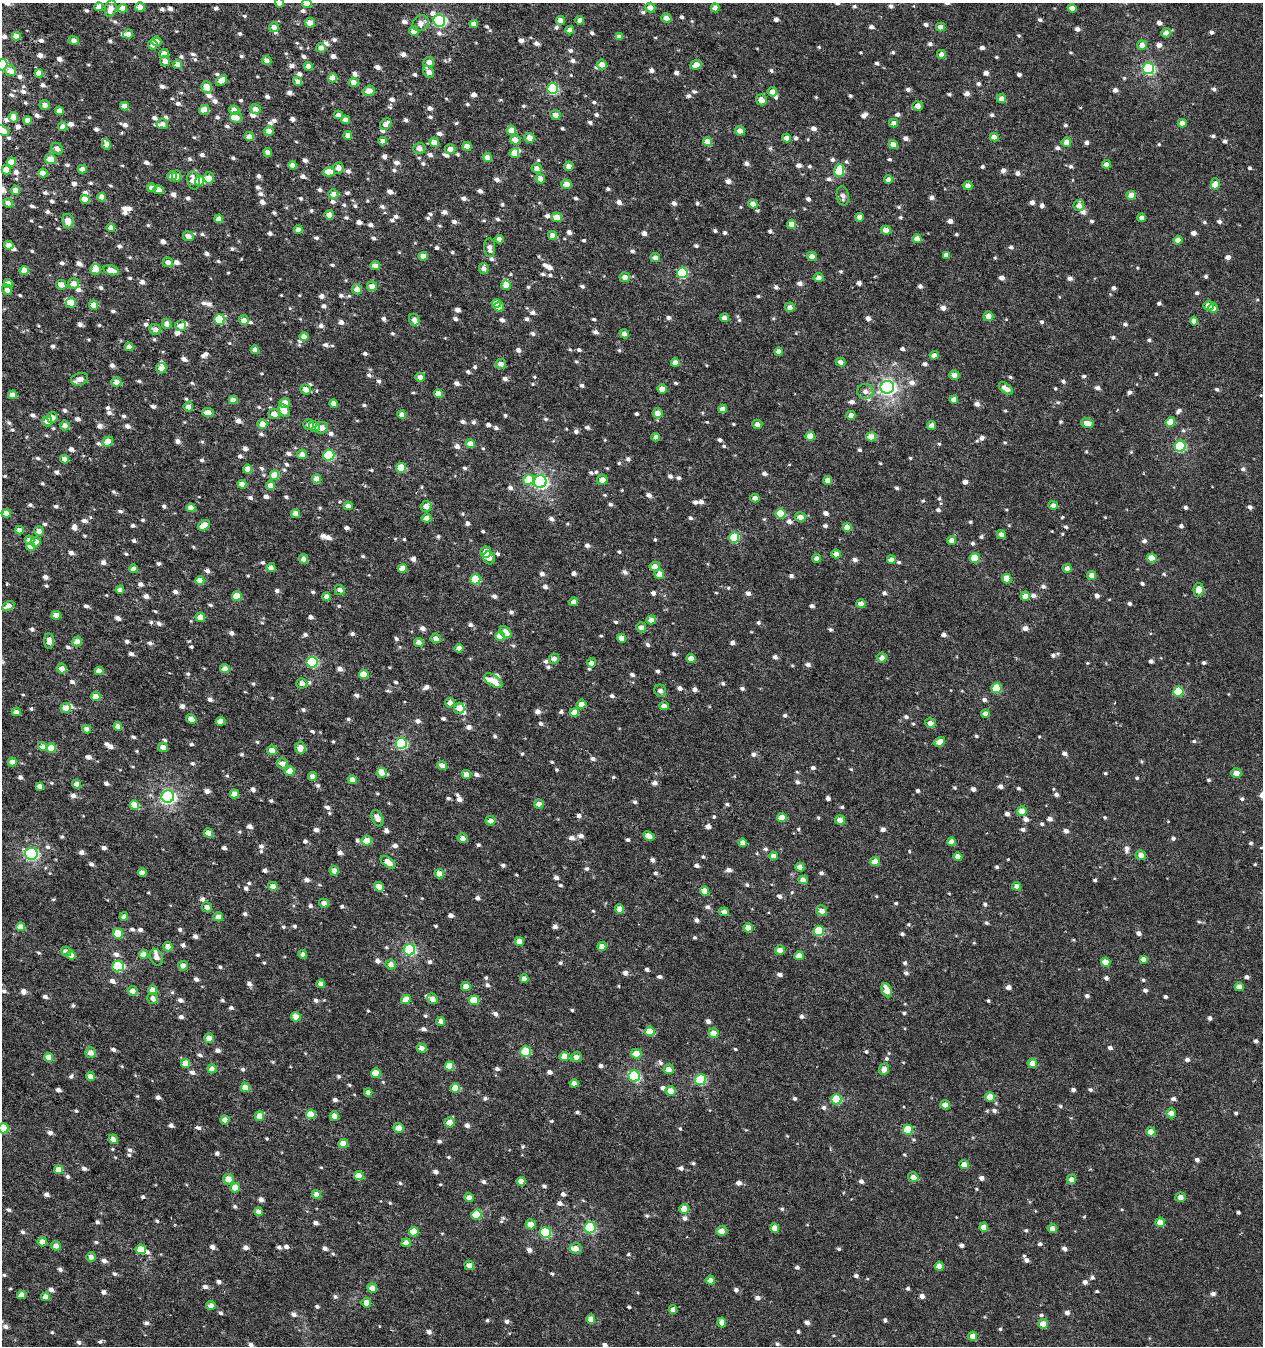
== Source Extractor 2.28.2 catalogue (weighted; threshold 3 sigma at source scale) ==
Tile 11 of 4 x 4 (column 3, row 3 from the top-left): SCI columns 2814-4074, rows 1403-2746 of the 5616 x 5441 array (HDU 1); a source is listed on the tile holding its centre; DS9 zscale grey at full resolution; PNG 1265 x 1348 px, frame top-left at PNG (2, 3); each listed source drawn as its Kron ellipse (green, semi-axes under 4 px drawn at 4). Nothing masked; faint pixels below the display range render black.
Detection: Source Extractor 2.28.2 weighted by HDU 2 'WHT'; one run over the whole footprint, this tile lists its part. Background 3.16e-04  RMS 0.0012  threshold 0.00471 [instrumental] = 3 sigma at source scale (4.09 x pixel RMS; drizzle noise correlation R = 1.36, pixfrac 0.8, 0.0396/0.0396 arcsec/px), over >= 5 px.
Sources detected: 1484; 1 inside a brighter object's white glare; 1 cosmic-ray / hot-pixel residue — neither listed nor drawn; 20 inside a brighter listed object's ellipse — not listed separately; of the other 1462, all 500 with FLUX_AUTO >= 0.543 (the completeness limit of this list) listed and drawn (962 fainter detections not listed), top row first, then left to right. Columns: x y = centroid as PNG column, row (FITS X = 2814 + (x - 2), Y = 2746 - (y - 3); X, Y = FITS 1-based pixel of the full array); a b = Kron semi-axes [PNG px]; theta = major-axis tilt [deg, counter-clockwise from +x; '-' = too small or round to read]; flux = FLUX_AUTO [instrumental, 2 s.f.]
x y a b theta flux
280 3 4 4 - 0.54
307 3 5 4 - 0.68
99 7 4 4 - 1.1
140 7 5 4 - 0.75
122 8 4 4 - 1.1
650 8 5 5 - 0.73
715 8 4 4 - 0.65
1072 8 4 4 - 0.76
111 9 8 5 74 0.97
666 18 5 4 - 0.55
560 20 5 4 - 0.6
580 20 4 4 - 0.61
439 21 6 6 - 14
310 23 5 4 - 1
421 23 9 7 38 0.69
473 24 4 4 - 0.61
274 27 5 5 - 0.6
941 27 4 4 - 0.72
570 30 4 4 - 0.65
414 31 5 4 - 1
1166 33 5 4 - 0.73
128 34 5 4 - 0.64
16 36 4 4 - 0.89
619 37 4 4 - 0.55
74 40 5 4 - 0.57
156 41 5 4 - 0.83
153 45 5 4 - 0.65
1142 45 5 5 - 0.78
321 48 5 5 - 0.63
164 54 5 4 - 0.77
941 54 4 4 - 0.69
266 60 5 4 - 0.56
165 61 5 5 - 0.75
429 62 5 5 - 0.61
177 64 4 4 - 0.72
602 64 5 5 - 0.78
2 65 6 5 - 7.1
696 65 6 4 24 1
308 66 4 4 - 0.61
1148 68 6 5 - 13
11 71 5 5 - 0.86
429 72 6 4 -60 0.79
39 73 4 4 - 1.1
332 78 4 4 - 1.2
221 80 6 4 39 0.93
297 81 4 4 - 0.58
353 82 5 5 - 0.75
207 87 6 5 - 1.2
552 89 5 5 - 8.7
369 91 6 5 - 0.92
772 92 5 4 - 0.74
1001 99 4 4 - 0.59
761 100 5 5 - 0.84
45 105 5 4 - 0.56
124 106 4 4 - 0.84
918 106 5 5 - 0.74
255 109 6 5 - 0.56
204 110 5 4 - 1.5
234 110 5 4 - 0.79
59 111 4 4 - 0.75
338 115 4 4 - 0.58
555 115 5 5 - 0.64
13 117 5 4 - 0.9
236 117 6 5 - 0.77
28 120 4 4 - 0.79
346 120 5 4 - 0.56
894 123 4 4 - 0.61
1182 123 4 4 - 0.66
162 124 6 5 - 0.55
386 124 6 5 - 0.65
63 126 4 4 - 0.9
2 130 7 4 -24 1.4
511 130 4 4 - 1
269 131 5 4 - 0.64
740 131 5 5 - 0.58
348 135 4 4 - 0.66
249 137 5 4 - 0.82
994 137 4 4 - 0.64
530 138 5 5 - 0.98
786 138 4 4 - 0.75
515 140 5 5 - 0.77
383 141 4 4 - 0.59
434 142 5 4 - 1
708 142 4 4 - 1.2
1066 142 5 4 - 0.88
106 144 5 4 - 0.56
893 145 5 4 - 0.79
467 146 4 4 - 1
419 148 6 5 - 0.68
57 149 6 5 - 0.6
450 149 5 5 - 0.67
268 152 4 4 - 0.56
514 153 5 5 - 1.1
487 157 4 4 - 0.69
50 159 5 5 - 1.3
11 162 5 4 - 1.1
1106 164 4 4 - 0.67
292 165 4 4 - 0.57
569 166 5 4 - 0.6
338 168 6 5 - 0.63
537 168 5 5 - 0.59
82 169 4 4 - 0.64
6 170 4 4 - 1.2
839 170 6 5 - 3.5
329 172 6 4 -1 1.4
43 173 4 4 - 0.79
172 176 5 4 - 0.7
176 176 6 4 82 0.86
209 178 6 5 - 0.74
540 179 5 4 - 0.66
888 179 4 4 - 0.6
193 181 9 6 -77 1.2
199 181 5 4 - 1.8
566 184 5 5 - 1.1
1215 184 5 4 - 0.8
968 186 4 4 - 0.72
152 188 5 4 - 0.8
15 190 5 4 - 0.94
159 190 5 4 - 0.8
333 194 5 5 - 0.64
1131 195 4 4 - 1.3
843 196 9 6 -83 0.59
102 197 4 4 - 0.86
85 199 5 4 - 1.1
8 203 5 4 - 0.61
753 204 5 4 - 0.56
1079 205 6 5 - 0.79
329 215 5 4 - 0.71
557 217 5 4 - 1.1
860 217 4 4 - 0.75
1142 218 4 4 - 0.58
219 219 4 4 - 0.74
68 221 7 5 -80 1.1
792 224 4 4 - 1.2
111 228 4 4 - 0.59
298 230 4 4 - 0.67
886 230 5 4 - 0.86
552 235 4 4 - 0.74
188 236 5 5 - 0.72
499 239 4 4 - 0.62
917 239 4 4 - 0.98
1178 240 4 4 - 0.84
9 245 4 4 - 0.79
490 248 9 5 -86 0.65
946 255 4 4 - 0.56
423 256 4 4 - 0.68
812 256 5 4 - 0.69
655 258 5 4 - 0.54
168 262 5 5 - 0.56
375 266 4 4 - 0.63
484 268 5 5 - 0.57
95 269 5 5 - 1.2
111 270 8 5 -14 1.2
24 271 4 4 - 1
682 273 5 5 - 6
625 277 5 5 - 0.67
818 278 5 4 - 0.63
8 283 4 4 - 0.77
74 283 5 5 - 0.8
61 285 5 4 - 0.81
506 285 5 4 - 0.82
372 286 5 5 - 1
357 289 5 5 - 0.78
7 290 5 5 - 0.56
71 303 5 5 - 0.89
496 303 5 4 - 1
93 305 4 4 - 1.4
1209 306 5 5 - 0.91
499 307 5 5 - 0.81
790 307 5 4 - 0.55
1213 308 5 4 - 0.62
988 316 5 4 - 0.85
724 318 4 4 - 0.61
219 319 5 5 - 5.6
244 320 5 4 - 0.7
414 320 6 5 - 0.57
1194 321 4 4 - 0.63
167 324 5 5 - 0.76
180 326 5 5 - 0.62
155 329 6 5 - 0.62
624 334 5 4 - 0.55
304 337 4 4 - 0.69
129 347 4 4 - 0.71
255 350 4 4 - 0.69
779 352 4 4 - 0.77
934 355 4 4 - 0.57
841 362 5 4 - 0.54
675 363 4 4 - 0.85
501 364 5 5 - 0.7
161 368 5 5 - 0.87
954 375 5 4 - 0.69
420 377 5 4 - 0.6
80 379 9 6 17 0.6
116 382 5 4 - 0.82
887 387 7 6 - 34
306 389 5 5 - 0.71
662 389 4 4 - 0.99
1006 389 8 4 -37 0.87
865 391 8 7 - 0.58
438 394 4 4 - 1.1
12 395 4 4 - 0.85
233 400 4 4 - 0.71
954 400 4 4 - 0.69
285 403 5 5 - 1.2
334 404 4 4 - 0.87
188 407 5 4 - 0.63
722 409 4 4 - 0.58
284 411 7 5 -50 1.4
208 413 6 4 -6 0.86
658 413 5 5 - 0.96
274 414 5 5 - 0.78
402 415 4 4 - 0.76
851 415 4 4 - 0.67
52 417 5 5 - 0.65
47 421 5 5 - 0.82
1170 422 5 4 - 1.7
1087 423 6 4 -13 1.1
262 424 5 5 - 0.95
309 424 5 5 - 0.57
757 424 5 4 - 0.56
65 426 5 5 - 0.64
314 426 5 5 - 0.76
932 426 4 4 - 0.75
322 428 6 6 - 0.79
810 436 4 4 - 1.3
656 437 4 4 - 0.66
871 437 5 4 - 1.1
108 441 5 5 - 1.2
470 444 4 4 - 0.8
1180 446 6 5 - 9.4
302 454 5 5 - 0.63
329 455 5 5 - 7
64 459 4 4 - 0.68
401 468 5 5 - 3
248 469 4 4 - 0.92
274 475 5 4 - 2
317 479 4 4 - 0.87
529 480 5 5 - 2.4
602 480 5 5 - 0.86
828 480 4 4 - 0.74
540 482 6 6 - 22
242 484 4 4 - 0.62
271 486 4 4 - 0.88
755 498 4 4 - 0.65
1053 505 4 4 - 0.55
348 506 4 4 - 0.65
426 506 6 5 - 0.61
191 508 4 4 - 0.71
6 513 4 4 - 0.87
781 513 5 5 - 3
295 514 4 4 - 0.84
800 517 5 5 - 0.73
426 518 5 4 - 0.78
204 525 7 4 33 1.3
847 527 4 4 - 0.96
19 530 4 4 - 0.57
39 531 5 5 - 0.68
1001 534 4 4 - 0.57
734 537 5 5 - 5.2
30 540 5 4 - 0.7
952 540 4 4 - 0.83
35 542 5 5 - 1.1
31 547 4 4 - 1.2
486 552 5 5 - 0.94
836 554 5 4 - 0.76
489 558 6 5 - 0.63
817 558 4 4 - 0.63
975 558 5 5 - 2.7
1152 558 5 4 - 1.8
303 559 5 4 - 0.59
891 560 4 4 - 0.59
655 567 5 4 - 1
271 568 4 4 - 0.6
1067 568 4 4 - 0.54
133 569 4 4 - 0.76
402 569 4 4 - 1.2
659 574 5 4 - 1.2
1092 575 4 4 - 0.91
475 579 5 5 - 4.2
1007 579 5 4 - 1.7
200 581 4 4 - 1.1
120 590 4 4 - 0.63
340 590 5 5 - 0.57
1198 590 7 5 81 1.1
237 596 5 4 - 2.2
1025 596 4 4 - 0.82
326 597 4 4 - 0.6
573 602 4 4 - 0.59
861 604 4 4 - 0.71
8 606 7 4 29 0.89
56 615 4 4 - 0.81
200 617 5 4 - 0.83
651 620 4 4 - 0.84
641 627 5 5 - 0.58
506 632 7 4 -43 1.7
500 636 4 4 - 1.1
436 638 5 5 - 0.64
621 638 4 4 - 0.84
49 641 8 5 -86 0.78
77 641 5 5 - 0.86
419 642 5 4 - 0.76
459 648 4 4 - 0.8
691 658 4 4 - 0.92
882 658 5 5 - 0.7
554 659 5 5 - 0.59
312 662 5 5 - 8.1
591 663 4 4 - 0.65
62 669 5 5 - 0.75
225 669 5 4 - 0.71
99 671 4 4 - 0.67
364 674 5 4 - 1.9
493 681 10 5 -31 1.4
302 683 5 5 - 0.55
996 688 5 5 - 3.2
660 691 6 5 - 0.64
1178 692 5 5 - 4
96 697 5 4 - 0.93
450 703 5 5 - 0.66
581 704 5 4 - 0.65
664 706 4 4 - 0.65
66 708 5 5 - 1.1
459 708 6 5 - 0.92
16 712 4 4 - 0.63
574 712 5 4 - 1.5
985 713 4 4 - 0.56
191 719 5 4 - 0.93
220 721 4 4 - 0.74
930 723 5 5 - 0.6
118 726 4 4 - 0.54
87 729 4 4 - 0.6
939 742 6 4 31 0.87
401 743 5 5 - 9.5
43 747 5 4 - 0.63
163 747 5 4 - 0.79
51 748 5 4 - 1.8
300 748 6 5 - 0.96
272 750 5 4 - 0.9
12 762 4 4 - 0.72
282 764 6 5 - 0.64
442 765 5 4 - 0.76
290 771 5 4 - 1.1
382 773 5 5 - 0.66
1236 773 5 4 - 1.1
466 775 5 4 - 0.78
312 777 4 4 - 0.73
352 780 4 4 - 0.71
77 784 4 4 - 0.71
40 786 4 4 - 0.63
234 794 4 4 - 1.2
168 797 6 6 - 24
539 804 5 4 - 0.74
134 805 5 4 - 1.8
1022 811 5 5 - 1.1
377 818 9 5 -66 0.73
782 818 4 4 - 1.7
840 820 5 4 - 0.77
490 821 5 5 - 0.68
208 833 5 4 - 0.78
649 836 6 4 -27 0.91
463 838 5 4 - 0.63
367 841 5 5 - 1.4
951 842 4 4 - 0.62
743 843 4 4 - 0.96
31 854 6 6 - 16
1141 855 5 5 - 0.71
773 856 4 4 - 0.62
958 857 4 4 - 0.94
388 862 8 4 -37 1.2
875 862 5 4 - 1
800 867 4 4 - 0.76
334 871 5 4 - 0.8
142 873 4 4 - 0.72
439 874 5 4 - 1
803 880 4 4 - 0.75
273 886 4 4 - 0.78
1017 886 4 4 - 0.64
379 887 5 4 - 1.2
704 891 4 4 - 1.2
324 903 5 4 - 0.55
207 907 5 5 - 0.57
620 909 4 4 - 1.1
822 911 5 5 - 0.63
724 912 5 4 - 0.63
124 917 4 4 - 0.54
218 917 5 4 - 0.74
21 927 4 4 - 1.2
748 928 4 4 - 1.1
819 931 5 5 - 5.3
118 933 5 5 - 2.3
519 941 4 4 - 0.87
602 946 4 4 - 0.83
168 947 5 4 - 0.85
409 950 6 5 - 13
780 950 5 4 - 0.76
66 951 5 4 - 0.59
144 954 4 4 - 1.1
303 954 4 4 - 0.55
71 955 5 4 - 0.78
799 956 4 4 - 1.1
156 957 9 6 -67 0.6
1143 959 4 4 - 0.55
1106 962 5 4 - 1.3
391 964 5 5 - 0.67
118 966 6 5 - 7.1
183 966 5 5 - 0.68
524 979 4 4 - 0.83
321 984 4 4 - 0.79
466 986 4 4 - 1
1239 987 4 4 - 0.83
153 990 4 4 - 1.1
887 990 7 5 -65 1.5
132 991 5 5 - 0.69
153 998 5 5 - 0.58
406 999 5 4 - 1.5
432 999 5 5 - 0.77
474 1000 5 5 - 2.4
296 1017 5 4 - 0.94
441 1021 4 4 - 0.65
650 1031 5 5 - 2
713 1033 5 5 - 0.94
209 1038 5 4 - 0.87
421 1048 5 4 - 0.7
526 1051 5 5 - 5.1
91 1053 5 5 - 0.78
636 1053 5 5 - 1.1
48 1057 4 4 - 1.1
564 1057 4 4 - 1.3
576 1057 5 5 - 0.63
185 1063 4 4 - 1.2
1032 1063 5 4 - 1.1
449 1066 4 4 - 1.6
212 1069 4 4 - 0.6
669 1069 5 5 - 0.86
884 1069 6 5 - 0.74
376 1073 5 4 - 1.7
90 1076 4 4 - 0.76
634 1076 5 5 - 9.4
700 1080 5 5 - 6
574 1083 4 4 - 0.61
245 1087 5 4 - 1
455 1088 5 4 - 1.7
670 1091 5 5 - 1.2
368 1092 4 4 - 0.54
990 1097 5 4 - 1.5
836 1099 5 5 - 4.9
945 1105 5 4 - 0.75
1171 1113 5 5 - 0.79
311 1114 5 4 - 1.9
259 1116 5 4 - 0.92
334 1116 5 4 - 0.76
225 1120 4 4 - 0.66
449 1122 5 5 - 1.1
3 1128 5 5 - 3.3
399 1128 5 4 - 0.93
908 1129 5 5 - 2.8
1151 1132 4 4 - 1.1
113 1139 5 4 - 0.67
343 1144 4 4 - 1.6
964 1164 5 4 - 0.9
59 1170 4 4 - 1.3
359 1176 5 4 - 1.3
913 1177 5 5 - 0.65
228 1179 5 5 - 1.2
1071 1179 5 4 - 0.71
521 1181 4 4 - 0.79
235 1188 5 5 - 1.1
316 1194 4 4 - 0.86
469 1197 4 4 - 0.72
1180 1197 5 4 - 0.68
684 1209 5 4 - 1.4
259 1212 4 4 - 0.8
476 1214 5 5 - 3.6
1160 1222 5 4 - 1.3
531 1224 5 5 - 0.87
984 1227 4 4 - 1.1
590 1228 6 5 - 9
775 1228 4 4 - 1.2
1052 1229 5 4 - 0.71
721 1231 5 5 - 0.92
414 1232 5 4 - 2.1
545 1232 5 5 - 6.1
42 1242 5 5 - 0.82
406 1243 4 4 - 0.83
56 1246 5 4 - 0.76
576 1248 6 5 - 0.69
141 1249 5 4 - 2.4
91 1257 5 4 - 0.63
469 1265 5 4 - 0.67
939 1266 4 4 - 1.3
710 1280 4 4 - 0.63
372 1288 5 4 - 0.79
21 1295 4 4 - 0.83
45 1297 4 4 - 1
366 1303 5 4 - 0.92
211 1305 4 4 - 0.71
673 1309 4 4 - 0.6
591 1319 4 4 - 1.1
722 1322 5 4 - 0.71
1043 1324 5 4 - 1.1
973 1336 4 4 - 0.93
Isophote crosses this tile's border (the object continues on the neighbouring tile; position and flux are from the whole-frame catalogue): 5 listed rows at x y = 280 3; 307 3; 2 65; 2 130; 3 1128